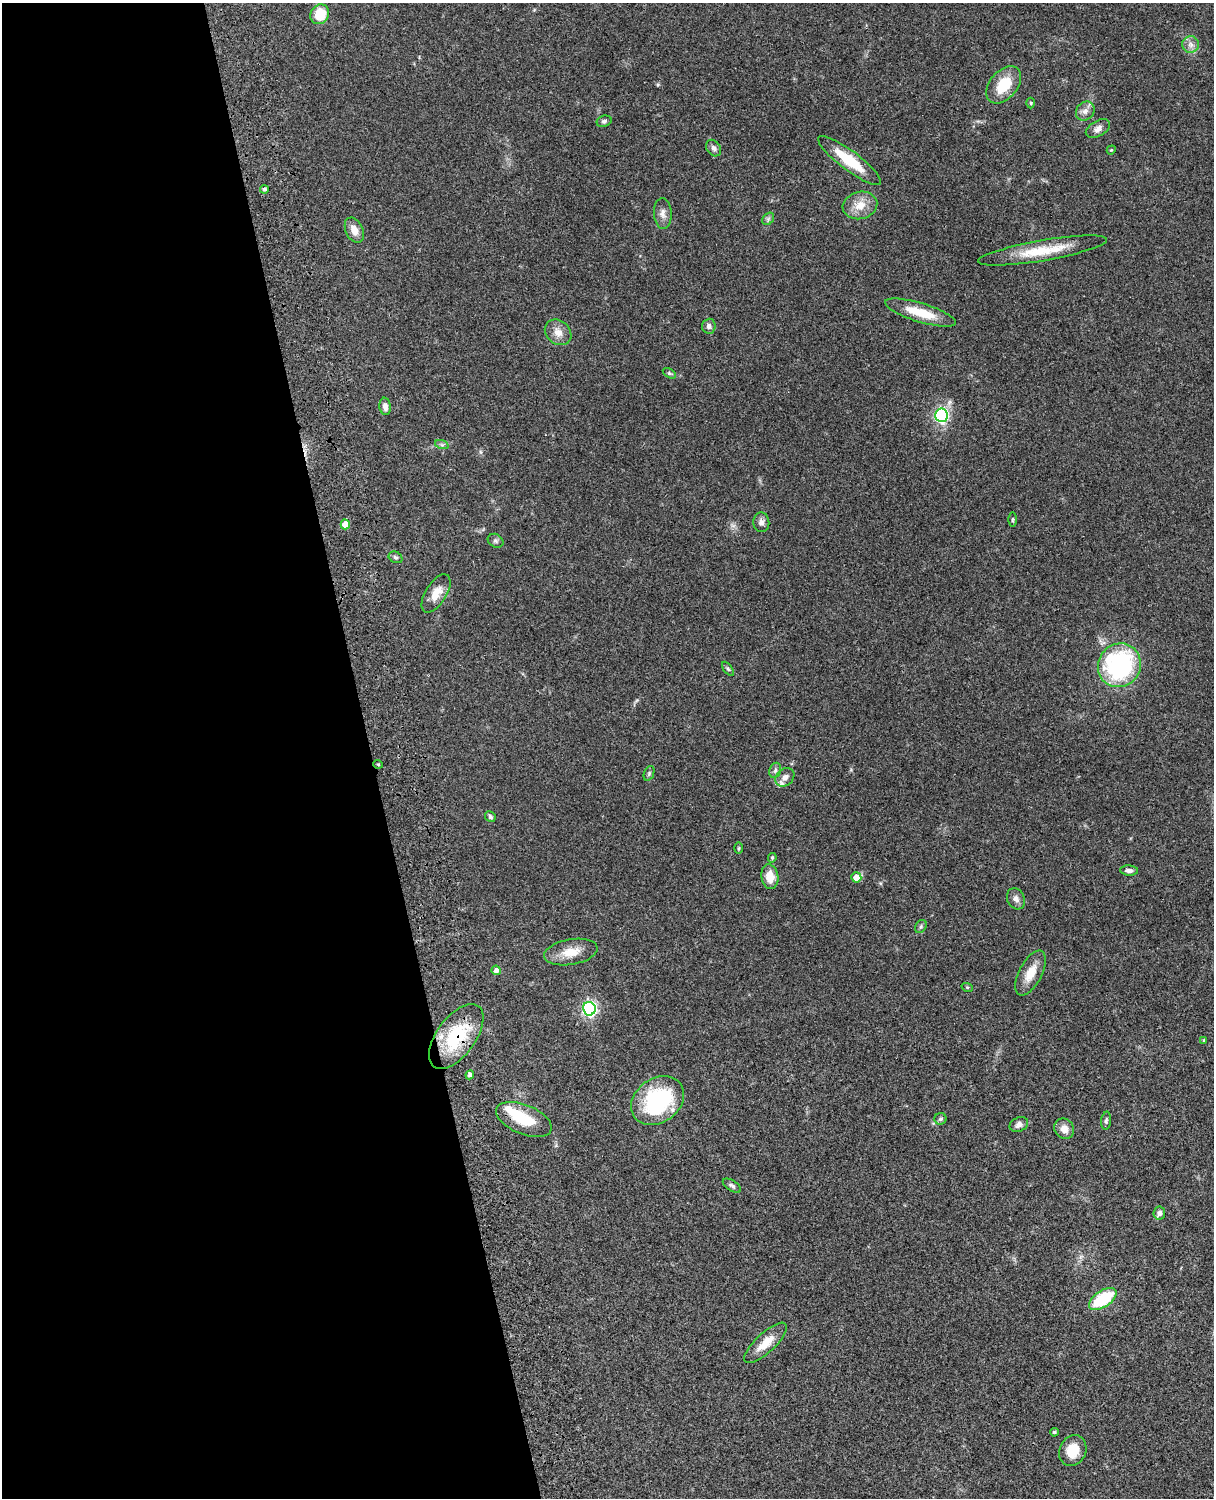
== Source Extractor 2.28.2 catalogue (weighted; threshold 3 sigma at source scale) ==
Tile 5 of 4 x 3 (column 1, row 2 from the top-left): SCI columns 122-1333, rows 1774-3269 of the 5089 x 4929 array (HDU 1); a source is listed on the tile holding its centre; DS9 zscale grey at full resolution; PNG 1216 x 1500 px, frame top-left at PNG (2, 3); each listed source drawn as its Kron ellipse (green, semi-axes under 4 px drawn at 4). Shown black and unused: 31% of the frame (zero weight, under 3 of 4 exposures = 6% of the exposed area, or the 3 px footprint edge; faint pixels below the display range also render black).
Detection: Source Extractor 2.28.2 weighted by HDU 2 'WHT'; one run over the whole footprint, this tile lists its part. Background 0.0839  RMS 0.006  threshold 0.0272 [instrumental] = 3 sigma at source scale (4.5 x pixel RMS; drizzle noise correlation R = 1.50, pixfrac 1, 0.05/0.05 arcsec/px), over >= 5 px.
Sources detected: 64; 1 inside a brighter object's white glare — neither listed nor drawn; the other 63 listed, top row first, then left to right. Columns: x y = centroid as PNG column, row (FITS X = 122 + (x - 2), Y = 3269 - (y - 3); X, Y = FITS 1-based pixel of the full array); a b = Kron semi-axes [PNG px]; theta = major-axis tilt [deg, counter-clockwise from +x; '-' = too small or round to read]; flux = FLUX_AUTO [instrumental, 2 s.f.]
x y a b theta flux
320 14 10 9 - 15
1191 45 8 8 - 3
1004 85 21 14 49 16
1031 103 5 3 - 0.58
1085 111 10 8 48 3.2
604 121 7 5 18 1.5
1098 129 13 7 29 3.1
714 148 9 6 -55 2
1111 150 5 3 - 0.57
849 160 39 9 -37 20
264 189 4 4 - 1.3
860 205 17 13 15 9
663 213 15 9 -86 3.6
768 219 7 5 47 1.2
354 230 13 8 -66 5.6
1042 251 65 10 10 20
920 313 37 9 -17 16
709 326 7 7 - 2.3
558 332 14 11 -41 5.6
669 373 7 4 -31 1
385 406 9 5 -82 3.5
941 415 7 6 - 90
442 445 7 4 -18 1.1
1012 520 7 3 89 0.75
761 522 10 8 -85 2.8
345 524 5 4 - 7.8
496 541 8 6 -32 1.5
395 557 7 5 -30 1.2
436 593 21 10 58 8.1
1119 665 22 21 - 89
728 669 8 4 -54 1
378 764 5 3 - 0.54
775 770 8 5 70 1.6
649 773 8 5 66 1.1
785 777 10 8 41 3.9
490 817 5 5 - 1.2
739 848 5 3 - 0.64
772 858 5 3 - 0.96
1129 871 9 5 -5 2.3
770 877 12 8 -82 8.2
856 877 5 5 - 6.3
1016 899 11 8 -62 2.8
921 927 7 5 55 1.1
571 952 27 12 10 11
496 970 5 4 - 2.6
1031 973 25 11 63 9.4
967 987 6 3 -18 0.61
589 1009 7 6 - 140
456 1036 37 19 53 36
1204 1040 4 3 - 0.59
470 1075 4 4 - 1.9
657 1101 28 22 36 60
941 1119 6 6 - 1.2
524 1120 29 14 -22 19
1106 1121 9 5 84 1.2
1019 1125 9 7 23 2.4
1064 1129 10 9 - 4.6
732 1186 10 5 -33 1.5
1159 1213 6 5 - 2.2
1103 1299 16 8 34 32
766 1343 28 10 43 9.5
1054 1432 4 3 - 0.97
1073 1451 16 13 62 11
Overlapping masked pixels (flux is a lower limit): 1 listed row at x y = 456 1036